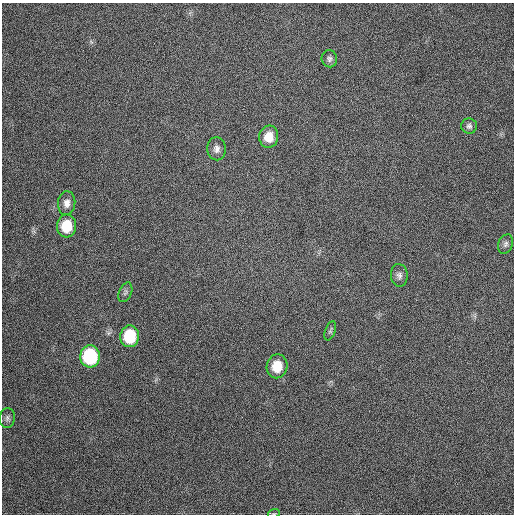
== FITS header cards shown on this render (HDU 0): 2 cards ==
NAXIS1  =                  512
NAXIS2  =                  512

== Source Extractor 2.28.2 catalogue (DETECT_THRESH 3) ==
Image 512 x 512 px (HDU 0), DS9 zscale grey, 1 PNG px = 1 image px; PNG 516 x 516 px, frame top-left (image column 1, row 512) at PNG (2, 3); each listed source drawn as its Kron ellipse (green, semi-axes under 4 px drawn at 4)
Background 475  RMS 13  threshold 39.5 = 3 sigma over >= 5 px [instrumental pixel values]
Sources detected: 15; all 15 listed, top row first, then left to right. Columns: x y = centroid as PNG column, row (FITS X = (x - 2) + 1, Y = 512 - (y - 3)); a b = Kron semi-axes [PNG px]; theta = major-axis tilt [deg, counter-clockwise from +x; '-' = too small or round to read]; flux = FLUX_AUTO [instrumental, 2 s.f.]
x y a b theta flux
329 59 8 7 - 2700
469 126 8 8 - 2600
269 137 11 9 81 12000
217 149 11 9 -87 4500
67 203 12 8 85 5600
66 226 11 9 87 24000
506 244 10 7 67 2600
399 275 11 8 -85 3800
125 292 10 6 68 2200
330 331 10 5 70 1900
130 336 11 9 85 37000
90 356 11 9 87 68000
277 366 12 10 79 18000
7 418 10 7 85 3000
274 513 6 3 19 890
At the frame edge (FLAGS 8, measured only in part): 1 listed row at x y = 274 513